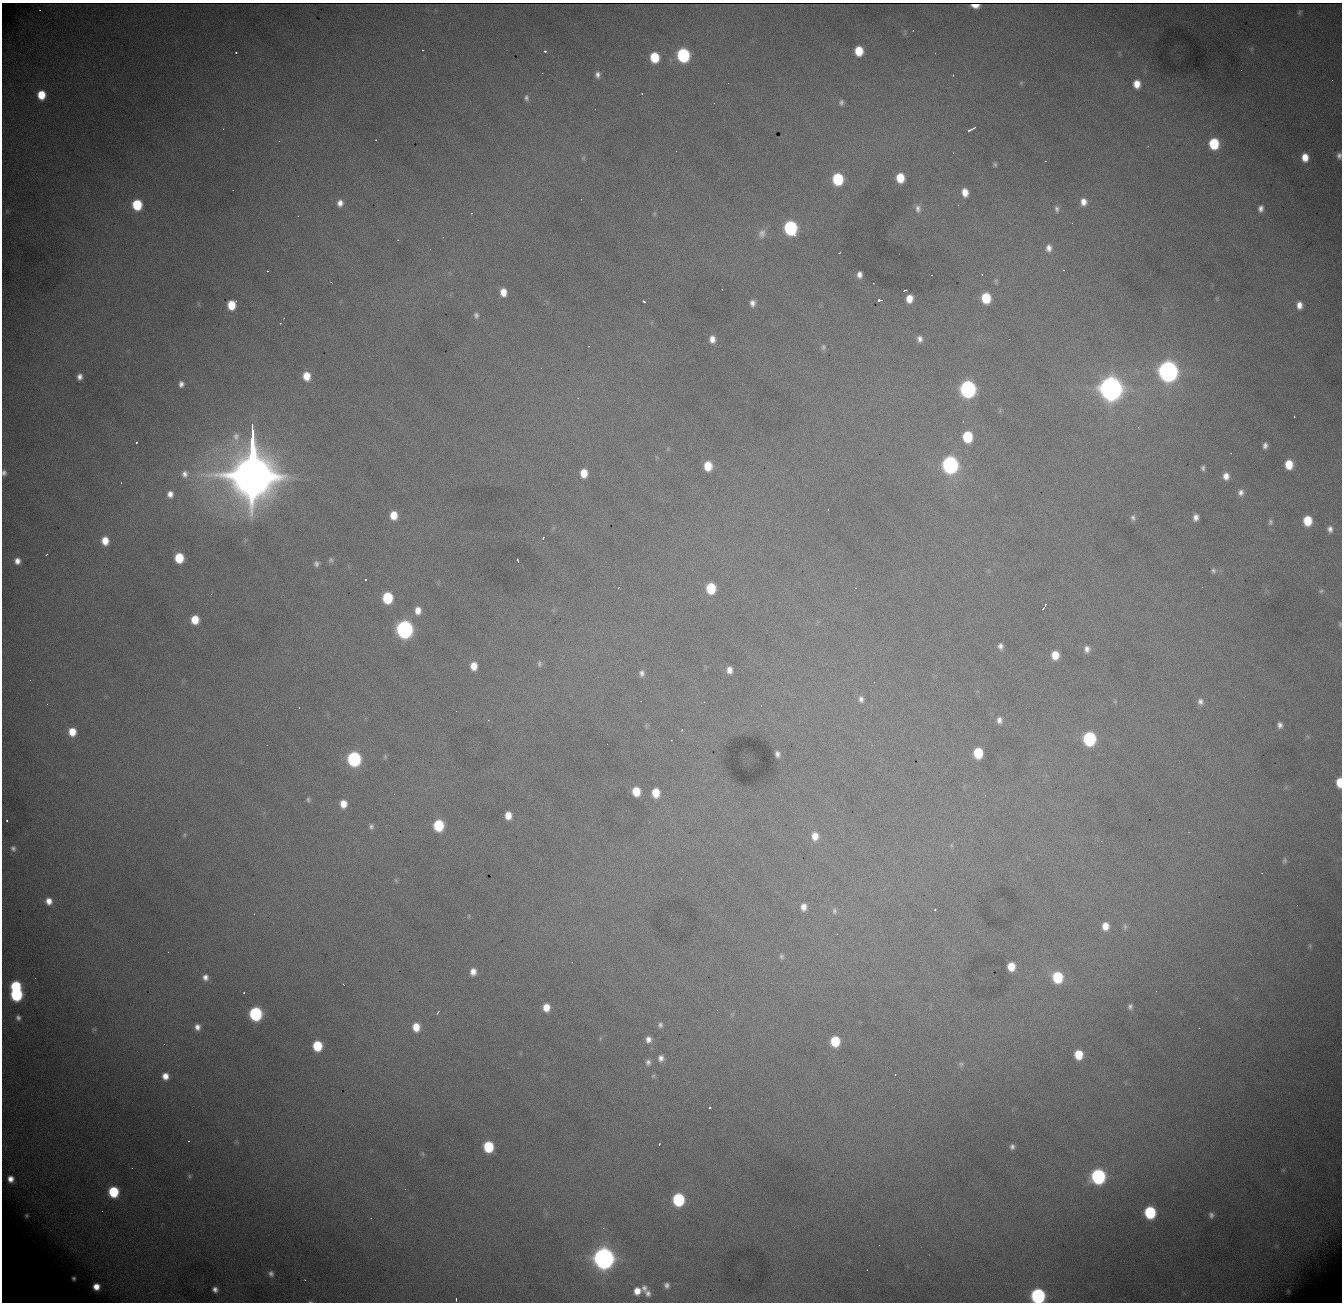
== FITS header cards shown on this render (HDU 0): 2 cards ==
NAXIS1  = 1340
NAXIS2  = 1300

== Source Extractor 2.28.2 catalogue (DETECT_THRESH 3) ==
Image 1340 x 1300 px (HDU 0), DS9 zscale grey, 1 PNG px = 1 image px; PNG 1344 x 1304 px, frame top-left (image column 1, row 1300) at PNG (2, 3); no overlay
Background 1820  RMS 22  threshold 65.7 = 3 sigma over >= 5 px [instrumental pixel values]
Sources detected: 229; all 229 listed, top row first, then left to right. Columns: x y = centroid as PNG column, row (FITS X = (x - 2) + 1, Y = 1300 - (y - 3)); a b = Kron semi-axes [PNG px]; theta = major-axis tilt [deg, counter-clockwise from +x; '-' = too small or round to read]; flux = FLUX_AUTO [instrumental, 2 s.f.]
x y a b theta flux
975 5 6 4 -5 7.9e+03
40 10 2 2 - 9.0e+02
1299 12 7 5 67 2.6e+03
913 30 2 2 - 1.4e+03
1251 49 7 4 71 2.2e+03
422 50 3 2 - 2.3e+03
545 51 3 2 - 4.5e+03
859 51 8 6 -87 4.0e+04
236 52 3 3 - 2.7e+03
683 55 9 7 -84 2.2e+05
654 57 8 7 - 5.7e+04
1241 70 2 2 - 6.8e+02
598 75 8 6 88 7.0e+03
953 75 3 2 - 9.2e+02
1332 80 2 2 - 1.9e+03
1021 83 6 5 - 2.3e+03
1137 84 8 7 - 1.9e+04
41 95 8 7 - 3.5e+04
526 98 8 6 -78 4.5e+03
841 102 7 6 - 4.1e+03
974 128 4 2 - 2.3e+03
970 130 5 2 - 2.7e+03
376 140 2 2 - 1.2e+03
1214 144 9 7 -86 7.0e+04
1339 156 8 6 -88 6.3e+03
1305 157 9 7 -83 2.0e+04
583 158 6 6 - 2.5e+03
1045 161 2 2 - 8.7e+02
995 164 6 4 -68 2.7e+03
900 178 8 6 -86 3.7e+04
838 179 8 7 - 1.0e+05
965 192 8 6 -79 1.7e+04
1083 202 10 8 -89 1.3e+04
340 203 9 7 78 1.0e+04
137 205 8 7 - 7.2e+04
1261 208 8 6 80 7.3e+03
918 209 11 8 -88 9.3e+03
1057 209 9 6 -85 5.1e+03
7 211 6 4 89 2.4e+03
472 213 3 2 - 8.4e+02
654 214 6 4 72 2.1e+03
790 228 9 8 - 2.4e+05
762 233 13 10 78 1.1e+04
398 240 2 2 - 1.2e+03
1049 248 10 8 88 9.5e+03
839 253 3 2 - 9.5e+02
1063 270 3 3 - 1.1e+03
267 271 2 2 - 1.3e+03
982 274 3 2 - 3.1e+03
859 275 6 5 - 7.9e+03
931 275 3 2 - 3.6e+03
996 281 8 5 -80 3.0e+03
905 290 4 2 - 1.5e+03
503 292 8 7 - 1.8e+04
986 298 8 7 - 5.9e+04
909 299 7 6 - 1.8e+04
1217 299 6 4 -71 1.6e+03
879 300 4 3 - 8.7e+03
644 301 4 3 - 2.7e+03
752 303 8 6 89 7.5e+03
231 305 8 7 - 3.6e+04
1299 305 8 7 - 1.2e+04
476 315 9 7 -81 5.9e+03
284 318 2 2 - 9.6e+02
280 323 3 3 - 1.4e+03
712 339 8 7 - 1.2e+04
920 339 7 6 - 6.9e+03
823 347 8 6 89 3.6e+03
1168 371 10 8 -85 1.4e+06
306 376 8 7 - 2.3e+04
79 377 7 5 80 7.6e+03
181 384 7 6 - 6.7e+03
968 389 9 8 - 5.4e+05
1111 389 10 9 - 2.5e+06
1294 416 3 2 - 3.6e+03
236 436 12 10 -84 1.3e+04
967 437 8 7 - 7.6e+04
136 442 3 2 - 2.4e+03
1265 445 6 5 - 5.8e+03
1289 464 8 6 -87 3.1e+04
252 465 54 11 -90 2.0e+07
950 465 9 8 - 5.6e+05
708 466 8 7 - 3.3e+04
1203 468 5 4 - 3.6e+03
4 473 6 5 - 5.1e+03
584 473 8 6 -90 2.3e+04
185 474 10 8 87 9.3e+03
1226 476 8 7 - 1.2e+04
1241 492 8 7 - 7.0e+03
170 494 8 7 - 1.1e+04
394 515 8 7 - 2.6e+04
1196 517 7 5 82 8.0e+03
1133 518 8 7 - 5.0e+03
1307 521 8 7 - 3.9e+04
1270 522 7 6 - 3.3e+03
1330 529 8 7 - 7.1e+03
543 538 3 2 - 1.6e+03
105 541 8 7 - 2.2e+04
46 555 3 2 - 1.3e+03
179 558 7 7 - 5.2e+04
331 560 7 7 - 3.5e+03
518 560 4 2 - 1.8e+03
17 561 7 6 - 9.8e+03
316 564 7 6 - 4.6e+03
1213 571 7 7 - 3.8e+03
365 579 3 2 - 2.3e+03
619 587 2 2 - 9.8e+02
1202 587 2 2 - 2.0e+03
711 588 8 7 - 6.2e+04
855 588 2 2 - 9.3e+02
1321 591 7 5 17 3.0e+03
387 598 8 7 - 8.4e+04
1045 605 3 2 - 1.5e+03
1043 608 3 2 - 2.0e+03
418 610 9 7 -86 1.5e+04
195 620 8 7 - 3.0e+04
1340 624 6 5 - 2.1e+03
404 629 9 8 - 6.4e+05
1000 646 7 6 - 5.8e+03
1087 649 8 7 - 7.6e+03
1055 655 8 6 90 2.4e+04
539 664 8 6 -80 3.7e+03
474 666 8 7 - 1.9e+04
729 670 8 6 -84 1.1e+04
642 673 9 7 -82 6.6e+03
30 680 2 2 - 6.9e+02
861 699 10 7 -75 6.6e+03
641 701 2 2 - 9.4e+02
1115 701 6 3 19 1.6e+03
704 702 3 2 - 1.4e+03
1200 702 9 7 -75 6.9e+03
488 720 3 3 - 1.3e+03
999 720 8 6 -80 7.2e+03
1280 725 7 6 - 6.2e+03
682 730 3 3 - 1.9e+03
72 732 7 7 - 2.3e+04
1089 739 9 8 - 2.1e+05
978 753 8 7 - 5.8e+04
777 754 6 4 -80 5.3e+03
385 756 7 5 89 2.6e+03
354 759 9 8 - 2.8e+05
1339 782 8 5 90 2.9e+04
636 791 8 6 -81 3.3e+04
656 793 8 7 - 3.0e+04
394 794 3 2 - 1.2e+03
308 800 7 5 -84 3.2e+03
343 804 8 7 - 1.8e+04
508 815 7 6 - 1.8e+04
7 820 3 2 - 1.5e+03
438 825 8 7 - 8.4e+04
371 826 8 7 - 4.8e+03
184 835 7 5 28 2.3e+03
815 836 10 8 -84 1.6e+04
1101 841 2 2 - 7.7e+02
951 845 6 4 90 2.2e+03
13 848 7 6 - 4.7e+03
1285 860 8 6 89 3.4e+03
396 880 6 5 - 2.6e+03
49 901 8 7 - 1.3e+04
803 907 9 7 90 1.1e+04
935 910 3 2 - 3.2e+03
834 911 9 7 -89 4.8e+03
254 914 2 2 - 1.1e+03
469 916 5 3 - 1.4e+03
1105 926 9 8 - 1.8e+04
1125 927 10 5 -84 4.0e+03
1310 946 7 4 -89 2.4e+03
782 956 7 6 - 3.5e+03
1011 966 7 6 - 2.6e+04
473 972 9 7 87 1.3e+04
205 977 8 7 - 8.7e+03
1057 977 9 8 - 7.3e+04
344 985 3 2 - 2.5e+03
16 986 7 7 - 8.9e+04
244 993 3 2 - 3.9e+03
16 994 8 7 - 1.6e+05
546 1007 8 6 -88 1.9e+04
1130 1007 7 6 - 4.5e+03
717 1010 2 2 - 6.7e+02
438 1012 5 3 - 2.4e+03
255 1014 8 7 - 2.1e+05
18 1018 6 5 - 4.9e+03
660 1025 7 6 - 3.9e+03
197 1027 7 6 - 8.3e+03
416 1027 9 7 -82 2.4e+04
94 1029 6 4 -1 2.1e+03
600 1038 8 3 85 1.9e+03
648 1039 8 6 84 8.3e+03
835 1041 8 7 - 5.8e+04
164 1044 2 2 - 8.3e+02
317 1046 8 7 - 5.7e+04
1078 1055 8 7 - 3.5e+04
661 1058 7 6 - 7.2e+03
648 1062 8 6 89 5.1e+03
961 1064 7 6 - 3.3e+03
895 1074 2 2 - 9.0e+02
165 1076 7 6 - 1.3e+04
653 1076 6 6 - 2.5e+03
710 1107 3 3 - 3.6e+03
189 1141 3 2 - 1.5e+03
659 1144 3 2 - 1.6e+03
488 1147 8 7 - 8.1e+04
1012 1147 6 6 - 5.1e+03
423 1154 6 4 -72 2.1e+03
1283 1170 5 5 - 1.6e+03
189 1176 6 5 - 2.5e+03
1098 1176 9 8 - 3.1e+05
10 1179 5 5 - 1.0e+04
405 1189 3 2 - 1.3e+03
113 1192 8 7 - 8.0e+04
678 1200 8 7 - 1.6e+05
102 1211 2 2 - 1.7e+03
1150 1212 8 7 - 1.2e+05
1211 1215 7 7 - 5.1e+03
27 1216 5 5 - 2.5e+03
371 1218 2 2 - 7.4e+02
604 1258 9 9 - 1.7e+06
271 1274 7 6 - 5.1e+03
74 1278 4 3 - 3.5e+03
667 1285 6 6 - 5.8e+03
96 1287 6 6 - 1.4e+04
644 1288 9 8 - 6.9e+03
215 1289 5 5 - 6.3e+03
637 1291 7 7 - 1.6e+04
1288 1291 5 4 - 1.4e+03
648 1293 8 7 - 6.8e+03
1038 1296 8 8 - 3.4e+05
456 1299 3 2 - 1.6e+03
310 1302 6 3 -7 1.9e+03
At the frame edge (FLAGS 8, measured only in part): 6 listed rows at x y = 1339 156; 4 473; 1340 624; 1339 782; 1038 1296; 310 1302